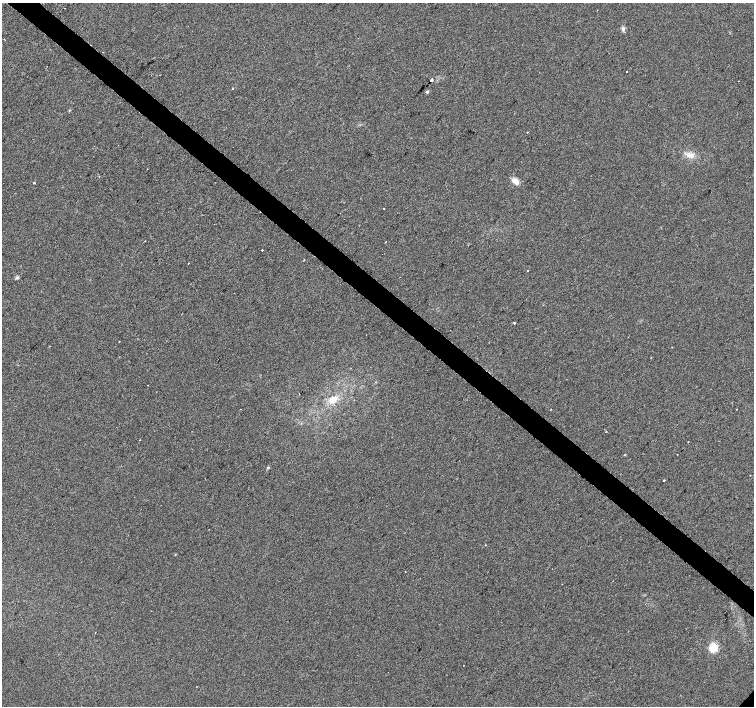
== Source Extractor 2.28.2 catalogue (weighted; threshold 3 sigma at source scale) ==
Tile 11 of 4 x 4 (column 3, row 3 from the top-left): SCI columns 3006-4508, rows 1579-2985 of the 6021 x 6033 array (HDU 1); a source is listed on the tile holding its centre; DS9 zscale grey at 2 x 2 block average (1 PNG px = mean of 2 x 2 image px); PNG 756 x 708 px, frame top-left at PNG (2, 3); no overlay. Shown black and unused: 4% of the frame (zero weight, under 2 of 3 exposures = <1% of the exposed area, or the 3 px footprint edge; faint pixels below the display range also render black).
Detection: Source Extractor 2.28.2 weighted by HDU 2 'WHT'; one run over the whole footprint, this tile lists its part. Background 0.00624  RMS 0.005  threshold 0.0223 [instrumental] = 3 sigma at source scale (4.5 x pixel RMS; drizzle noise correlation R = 1.50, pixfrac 1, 0.0396/0.0396 arcsec/px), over >= 5 px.
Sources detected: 28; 1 cosmic-ray / hot-pixel residue — not listed; the other 27 listed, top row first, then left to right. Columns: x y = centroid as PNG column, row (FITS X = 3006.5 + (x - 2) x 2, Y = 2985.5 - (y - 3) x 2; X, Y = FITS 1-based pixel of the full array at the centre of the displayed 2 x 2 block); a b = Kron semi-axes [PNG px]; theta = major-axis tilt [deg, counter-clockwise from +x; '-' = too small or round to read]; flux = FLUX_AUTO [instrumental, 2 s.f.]
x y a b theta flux
623 29 7 4 86 3
627 71 2 2 - 2.4
431 80 2 2 - 300
233 88 2 2 - 1.2
427 92 3 3 - 2.4
527 132 2 2 - 0.99
690 155 11 7 -12 8.6
516 181 9 5 -40 10
34 183 2 2 - 2.7
384 209 2 2 - 1.1
262 250 2 2 - 3.7
188 263 2 2 - 0.9
527 270 2 2 - 1.8
17 278 4 4 - 2.5
514 323 2 2 - 6.1
119 342 2 2 - 0.63
148 385 2 2 - 0.43
333 400 11 8 38 12
736 409 2 2 - 0.57
606 432 2 2 - 0.66
688 442 2 2 - 0.51
677 454 2 2 - 0.86
268 468 4 3 - 1.3
664 480 2 2 - 2.4
485 545 2 2 - 0.9
405 572 2 2 - 0.72
713 648 3 3 - 130
Overlapping masked pixels (flux is a lower limit): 1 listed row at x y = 431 80
Diffuse or blended objects may show on this block-average render without a row.